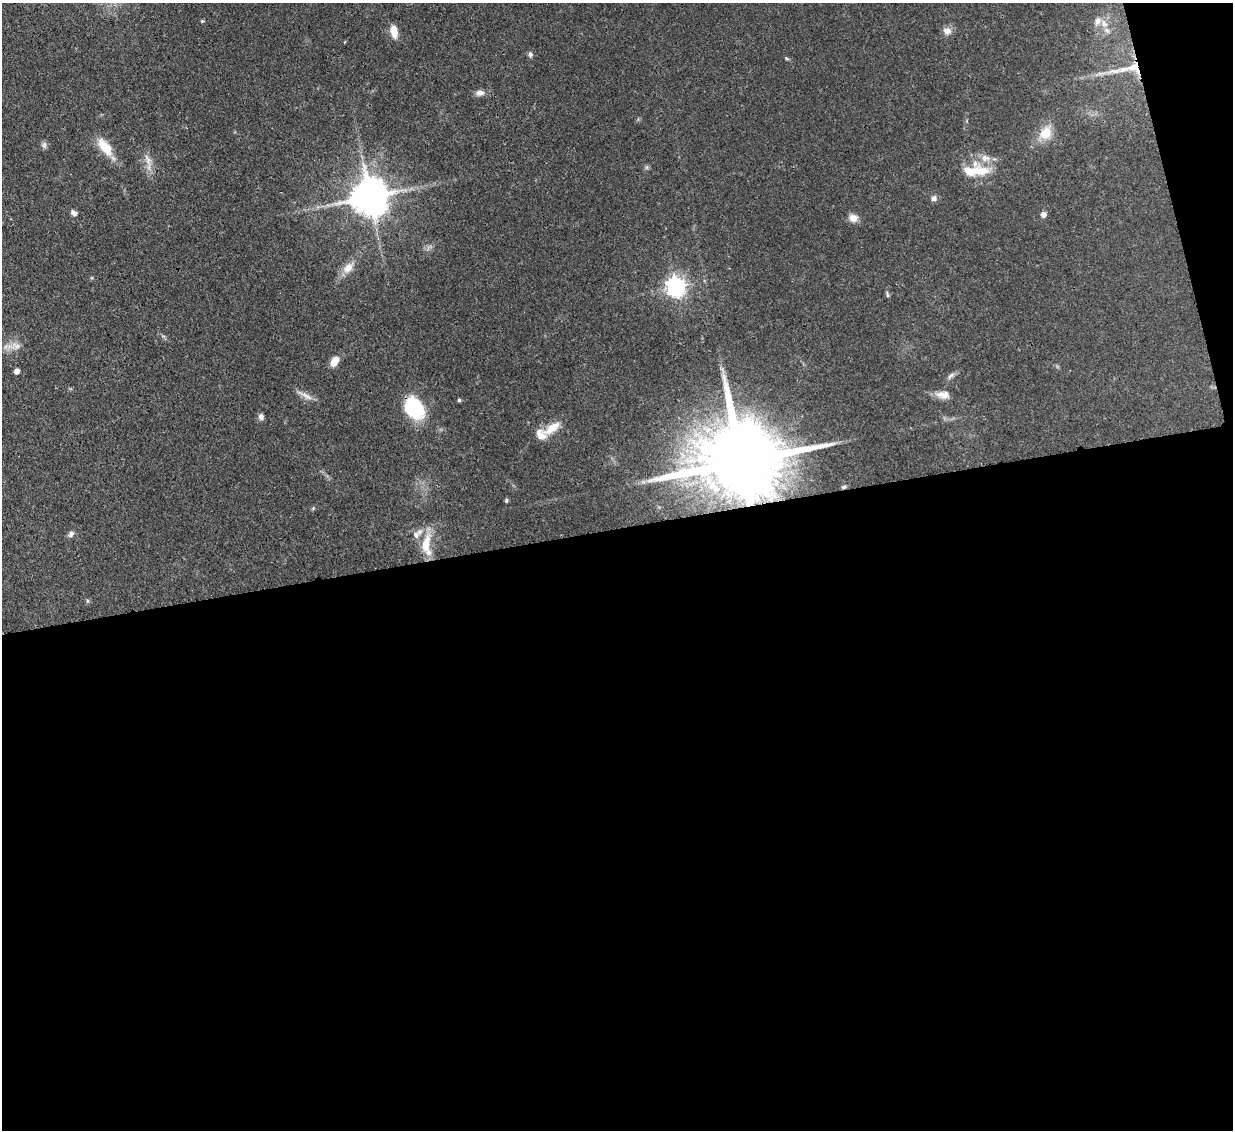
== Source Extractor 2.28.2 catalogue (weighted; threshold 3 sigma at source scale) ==
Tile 16 of 4 x 4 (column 4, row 4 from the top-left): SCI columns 3773-5003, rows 214-1341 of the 5081 x 5061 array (HDU 1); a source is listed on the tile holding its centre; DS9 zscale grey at full resolution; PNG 1235 x 1132 px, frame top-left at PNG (2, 3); no overlay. Shown black and unused: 55% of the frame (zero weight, under 3 of 4 exposures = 9% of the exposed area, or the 3 px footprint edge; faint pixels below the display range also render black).
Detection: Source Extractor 2.28.2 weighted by HDU 2 'WHT'; one run over the whole footprint, this tile lists its part. Background 0.0967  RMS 0.0047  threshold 0.021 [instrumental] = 3 sigma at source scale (4.5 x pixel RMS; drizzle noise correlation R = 1.50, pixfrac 1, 0.05/0.05 arcsec/px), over >= 5 px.
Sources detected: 46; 6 inside a brighter listed object's ellipse — not listed separately; the other 40 listed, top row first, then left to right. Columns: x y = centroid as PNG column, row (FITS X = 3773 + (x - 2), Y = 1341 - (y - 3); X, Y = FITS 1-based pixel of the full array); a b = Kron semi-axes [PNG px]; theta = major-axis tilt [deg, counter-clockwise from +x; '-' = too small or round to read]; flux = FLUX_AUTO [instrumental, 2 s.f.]
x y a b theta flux
202 21 5 3 - 0.49
1104 24 13 8 -69 3.8
394 31 14 7 -80 5.3
947 31 11 9 -15 2.9
530 54 7 6 - 1.2
786 58 6 4 -32 0.62
1134 67 21 16 -11 12
1113 71 27 7 8 7
480 93 9 7 1 2.7
1046 133 19 15 59 8.6
44 145 9 7 88 1.4
105 147 27 12 -53 10
148 160 19 7 -70 4
977 170 27 20 -62 12
370 197 11 11 - 1300
934 198 8 7 - 1.6
74 213 8 6 -36 1.6
1043 214 5 5 - 2.5
853 218 12 10 0 3.2
348 267 15 10 47 5.4
676 287 7 7 - 240
887 294 10 3 -81 0.82
16 346 15 10 0 4.2
334 361 9 6 57 6.6
17 371 5 4 - 2.8
951 376 13 5 43 1.6
305 395 26 5 -27 3.2
943 395 18 10 -5 4.3
459 400 4 4 - 0.76
414 408 26 18 -54 27
261 417 8 6 -71 1.8
552 428 24 10 35 7.6
741 461 31 18 9 9200
844 487 6 4 46 0.78
506 500 6 4 50 0.69
313 508 5 5 - 0.55
71 534 10 6 58 1.5
416 535 11 10 - 3.2
426 544 31 11 78 11
87 601 6 4 90 0.65
Overlapping masked pixels (flux is a lower limit): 5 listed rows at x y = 1134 67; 370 197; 414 408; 741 461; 844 487